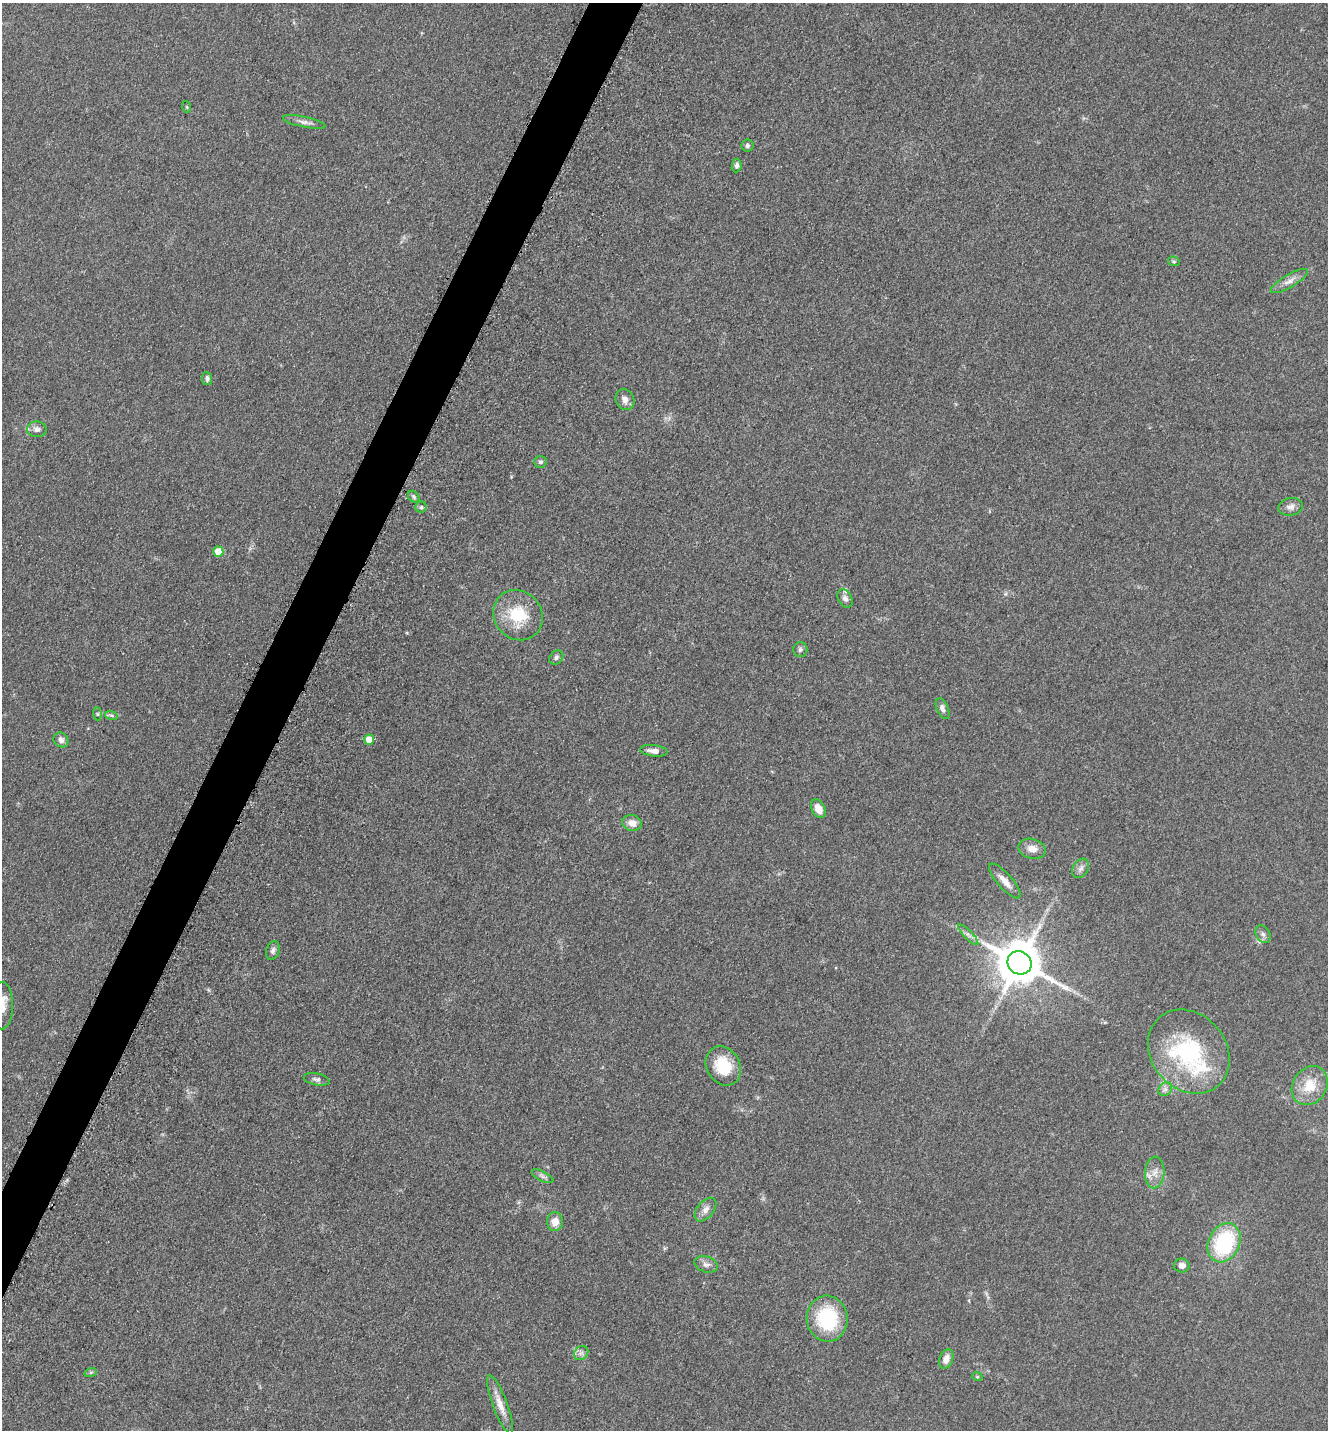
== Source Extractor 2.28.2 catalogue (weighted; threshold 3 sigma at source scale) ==
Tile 7 of 4 x 4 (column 3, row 2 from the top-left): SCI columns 2948-4273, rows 2900-4327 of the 5806 x 5775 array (HDU 1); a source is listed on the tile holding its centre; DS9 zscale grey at full resolution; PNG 1330 x 1432 px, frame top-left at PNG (2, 3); each listed source drawn as its Kron ellipse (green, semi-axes under 4 px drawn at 4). Shown black and unused: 3% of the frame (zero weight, under 3 of 5 exposures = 4% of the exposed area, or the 3 px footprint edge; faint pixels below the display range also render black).
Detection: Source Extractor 2.28.2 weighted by HDU 2 'WHT'; one run over the whole footprint, this tile lists its part. Background 0.0636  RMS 0.006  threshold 0.0271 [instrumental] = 3 sigma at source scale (4.5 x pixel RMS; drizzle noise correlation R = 1.50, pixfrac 1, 0.05/0.05 arcsec/px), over >= 5 px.
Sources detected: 55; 3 inside a brighter listed object's ellipse — not listed separately; the other 52 listed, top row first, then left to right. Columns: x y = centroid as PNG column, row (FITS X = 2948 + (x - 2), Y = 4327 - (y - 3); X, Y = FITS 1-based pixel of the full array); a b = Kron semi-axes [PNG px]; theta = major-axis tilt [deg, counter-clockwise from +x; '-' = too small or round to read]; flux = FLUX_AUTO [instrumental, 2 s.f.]
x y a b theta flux
187 107 6 4 -71 0.61
304 122 21 5 -12 3.2
748 146 6 6 - 1.7
737 166 7 5 83 1.9
1174 261 6 4 -20 0.92
1289 281 21 6 30 4.4
207 379 6 5 - 1.9
625 399 11 9 -60 3.8
37 429 10 7 -4 2.9
540 462 6 6 - 1.5
414 497 6 5 - 1.1
421 507 5 5 - 1.1
1290 507 12 8 8 2.9
218 552 5 5 - 13
845 598 10 7 -61 2.4
518 615 26 23 -49 25
800 649 7 7 - 1.7
556 657 8 6 44 1.6
943 709 11 5 -67 2.4
97 714 6 4 -84 0.87
111 715 6 4 -18 1.1
369 739 5 5 - 8.6
61 740 8 7 - 2.8
654 751 13 5 -7 4
818 809 10 6 -61 7.1
632 823 10 8 -12 5.2
1032 849 14 10 -15 5.7
1081 868 10 7 58 2.7
1005 881 22 7 -49 6.1
1263 934 9 7 -60 2.2
968 935 14 3 -46 1.9
273 950 10 6 72 2
1019 963 12 11 - 2600
2 1006 24 11 90 8
1189 1052 45 37 -49 68
723 1066 20 16 -60 21
317 1079 13 6 -13 2
1310 1086 20 17 57 15
1165 1089 7 6 - 2
1155 1172 16 9 87 5.7
543 1176 12 5 -27 2
706 1210 14 8 50 3.8
555 1222 9 8 - 6.4
1224 1243 20 15 64 53
706 1264 12 7 -17 3.1
1182 1265 8 7 - 3.5
827 1319 23 20 -83 40
581 1353 8 6 44 2.1
946 1359 10 6 68 4.6
91 1372 6 4 19 0.92
977 1376 5 3 - 0.63
500 1405 31 7 -70 7.7
Isophote crosses this tile's border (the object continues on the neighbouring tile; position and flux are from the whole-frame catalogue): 1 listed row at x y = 2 1006